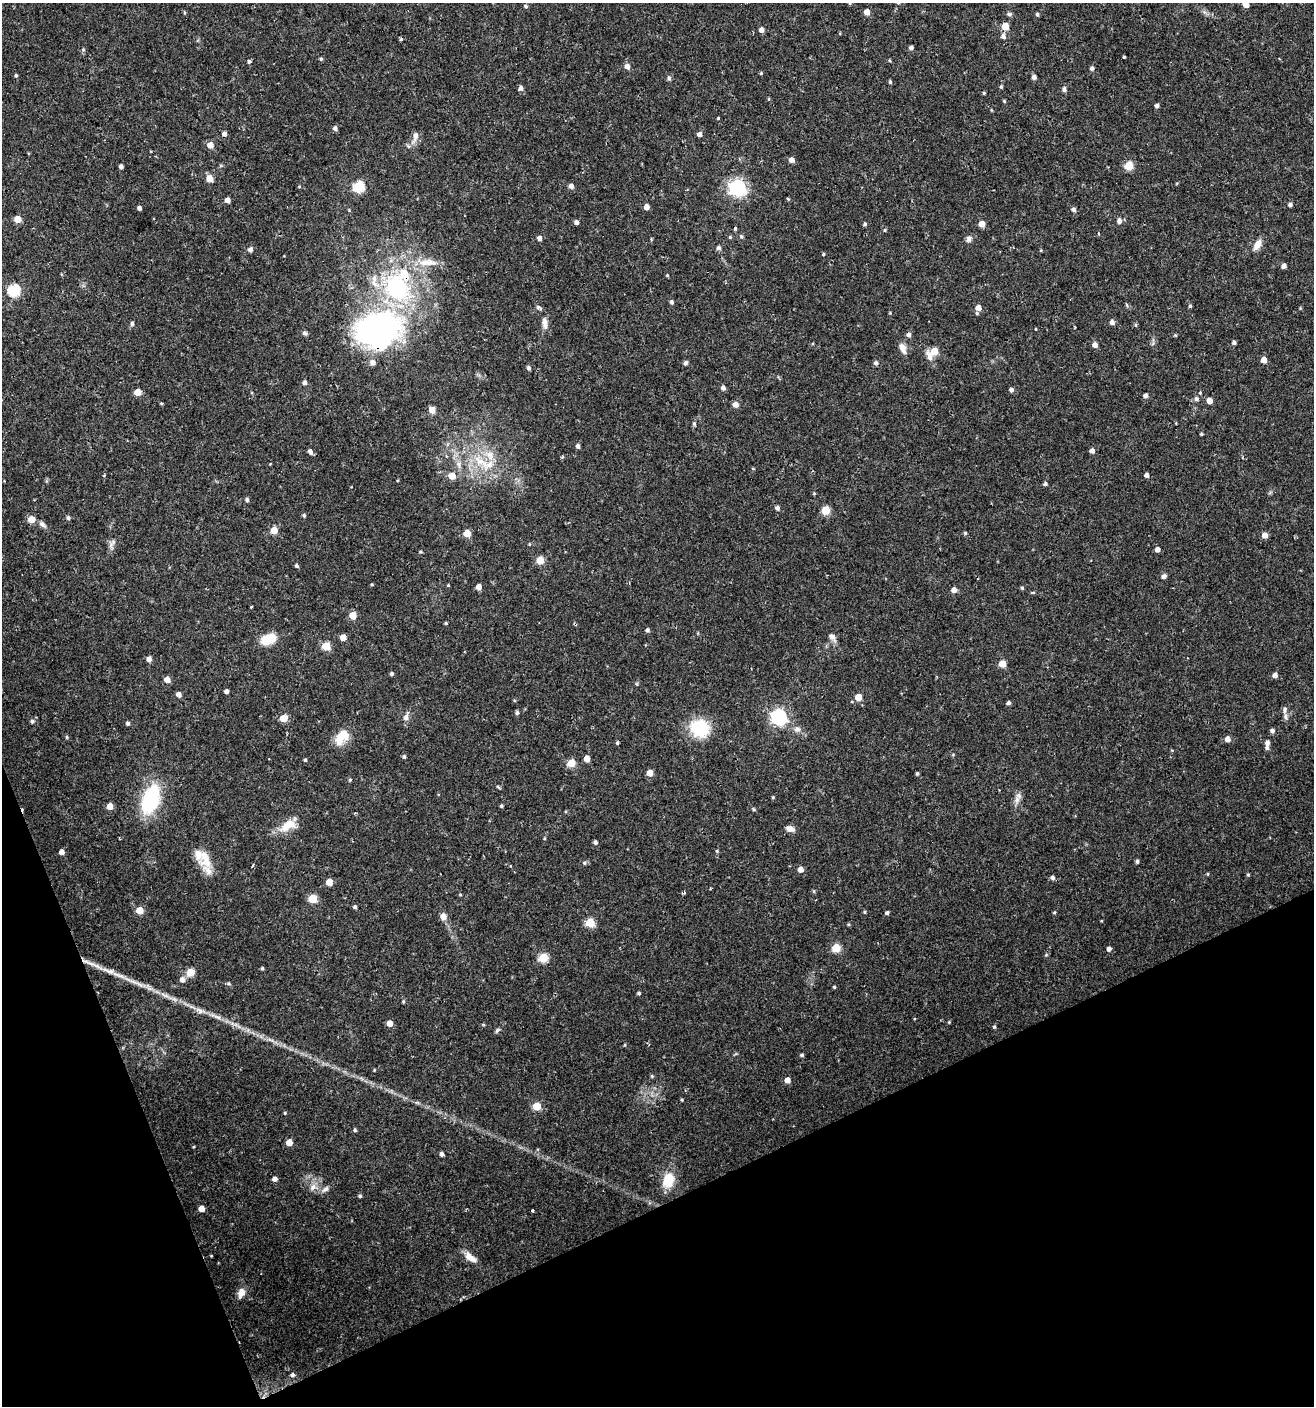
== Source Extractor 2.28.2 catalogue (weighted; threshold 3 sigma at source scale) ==
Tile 14 of 4 x 4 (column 2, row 4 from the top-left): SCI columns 1395-2706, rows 1-1404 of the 5473 x 5614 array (HDU 1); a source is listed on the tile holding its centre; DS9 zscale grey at full resolution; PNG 1316 x 1408 px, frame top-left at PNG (2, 3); no overlay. Shown black and unused: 20% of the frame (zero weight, under 2 of 3 exposures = <1% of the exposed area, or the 3 px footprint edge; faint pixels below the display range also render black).
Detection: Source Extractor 2.28.2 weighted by HDU 2 'WHT'; one run over the whole footprint, this tile lists its part. Background 0.0254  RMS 0.0042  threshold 0.0188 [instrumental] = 3 sigma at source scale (4.5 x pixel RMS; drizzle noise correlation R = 1.50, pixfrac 1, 0.0396/0.0396 arcsec/px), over >= 5 px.
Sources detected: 261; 2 cosmic-ray / hot-pixel residue — not listed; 7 inside a brighter listed object's ellipse — not listed separately; the other 252 listed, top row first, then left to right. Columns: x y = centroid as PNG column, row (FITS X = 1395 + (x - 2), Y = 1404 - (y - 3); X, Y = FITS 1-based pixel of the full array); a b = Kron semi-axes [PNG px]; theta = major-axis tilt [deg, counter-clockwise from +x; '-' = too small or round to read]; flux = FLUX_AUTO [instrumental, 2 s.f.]
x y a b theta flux
1246 4 5 5 - 3.8
525 6 5 5 - 0.71
867 12 5 4 - 3.6
1009 14 5 5 - 0.97
1037 14 4 4 - 0.75
1005 26 5 5 - 11
762 30 5 5 - 2.1
1003 36 7 6 - 1.4
401 39 4 4 - 0.67
911 47 4 4 - 1.3
83 49 5 5 - 0.54
1124 57 3 3 - 0.42
321 59 5 4 - 0.54
249 61 4 3 - 1.6
627 66 5 5 - 2.5
1092 68 4 4 - 1.1
761 73 4 4 - 0.46
16 75 5 4 - 0.55
1034 77 4 4 - 1.8
669 78 6 5 - 1
890 82 5 4 - 0.6
1001 87 5 4 - 0.53
521 88 6 5 - 1.4
1064 89 6 5 - 1.2
984 93 4 3 - 0.47
1004 101 5 4 - 0.45
1157 106 4 4 - 1.1
718 118 3 3 - 0.39
335 128 5 5 - 1.2
224 134 5 4 - 1.6
699 134 5 5 - 1.7
415 136 14 6 72 2.8
210 145 5 5 - 3.6
792 160 5 4 - 2.4
121 166 4 4 - 1.3
1129 166 5 5 - 16
209 179 5 5 - 6.2
359 186 6 5 - 32
571 186 6 6 - 1.3
299 187 5 3 - 0.38
738 188 7 6 - 130
788 199 3 3 - 0.58
227 200 4 4 - 2.5
1290 205 5 4 - 1.2
646 207 4 4 - 2.8
139 208 4 4 - 1.4
1073 210 5 5 - 1.2
18 219 5 5 - 7.9
1119 221 6 5 - 1.8
576 222 4 4 - 1.4
865 224 5 4 - 0.65
981 224 5 4 - 4.7
735 228 4 3 - 0.67
885 230 4 4 - 0.44
741 236 5 4 - 0.57
730 237 4 4 - 0.51
539 238 4 4 - 1.7
969 239 9 7 73 1.4
1257 244 14 7 59 3.5
719 248 5 4 - 1.3
250 249 5 4 - 1.7
1041 250 5 3 - 0.36
823 254 4 4 - 0.47
427 262 29 9 0 6.8
1284 266 4 4 - 2
404 273 12 9 -69 8.2
667 275 4 4 - 0.41
14 290 6 6 - 43
672 302 5 4 - 0.89
1127 305 6 3 -70 0.51
1190 306 4 4 - 0.57
539 308 8 5 -32 0.95
978 308 6 6 - 3.1
1112 322 5 4 - 1.8
544 323 17 7 -84 2.7
132 324 5 4 - 0.95
1135 325 5 4 - 0.54
1036 329 3 2 - 0.31
378 330 56 42 17 100
305 333 7 5 -18 0.85
909 335 5 5 - 1.5
1175 335 5 4 - 0.42
1234 342 4 4 - 1.1
1095 345 5 5 - 2.5
903 348 15 8 -70 2.8
934 351 6 5 - 9.2
930 357 18 7 -63 2.7
1264 360 5 4 - 4.1
686 363 6 5 - 0.83
876 363 5 5 - 1.2
528 368 5 4 - 0.95
305 383 5 4 - 1.4
723 388 5 5 - 1.5
1011 390 5 4 - 1.3
137 392 5 4 - 6
1200 393 4 4 - 0.39
1145 396 5 4 - 1.5
1196 399 6 6 - 1.1
1209 401 5 4 - 3.8
161 403 5 3 - 0.39
735 404 5 5 - 3.2
432 410 5 5 - 4.9
694 423 4 3 - 1.1
1201 434 4 3 - 0.51
578 446 4 4 - 1.4
310 451 6 4 -57 1.4
1092 451 5 4 - 1.9
562 457 5 3 - 0.47
480 461 32 12 -40 12
270 464 3 3 - 0.27
458 464 9 7 -52 1.8
753 469 5 3 - 0.34
104 475 4 3 - 0.38
1146 475 4 4 - 1.7
452 476 5 5 - 5.6
1045 484 4 4 - 0.98
814 493 5 3 - 0.37
247 499 4 4 - 0.92
777 508 5 4 - 1.3
826 510 5 5 - 15
304 515 5 4 - 0.63
68 518 5 5 - 0.85
32 519 5 5 - 5.8
43 524 12 6 -41 1.5
274 530 5 5 - 7.7
467 533 5 5 - 8.3
965 533 4 4 - 0.55
1265 535 5 4 - 3.7
112 543 14 5 51 1.5
529 544 5 4 - 0.4
1157 549 4 4 - 2.2
420 552 5 3 - 0.44
540 560 5 5 - 10
296 566 4 4 - 0.79
1164 576 5 4 - 1.7
372 584 4 3 - 0.43
448 585 3 3 - 0.36
479 587 4 4 - 3.5
1022 588 5 4 - 0.57
954 590 5 5 - 2.8
1033 592 5 3 - 0.46
251 606 3 2 - 0.53
353 615 5 5 - 6.8
446 623 3 3 - 0.54
647 630 4 4 - 1
343 637 5 4 - 4.7
832 637 11 7 -47 2
267 640 11 7 27 17
326 646 5 5 - 13
149 659 5 4 - 2.3
1002 664 5 5 - 8.5
391 674 4 4 - 0.78
1275 675 4 4 - 2.3
167 680 5 5 - 4.1
226 691 4 4 - 1.4
179 694 5 4 - 2.3
858 697 5 5 - 7.4
1008 703 4 4 - 0.98
1285 710 9 6 75 1.2
517 713 5 5 - 0.86
406 717 9 7 74 2
779 717 6 6 - 110
283 718 5 5 - 9.7
32 721 5 5 - 0.79
128 723 4 4 - 0.9
699 728 21 18 -25 19
797 729 10 8 -5 1.9
1272 731 5 4 - 1.5
67 737 5 4 - 0.57
342 737 22 13 50 7.5
1227 739 5 5 - 2.8
617 743 5 4 - 0.52
1267 744 12 5 85 1.9
404 757 5 4 - 0.72
587 758 5 4 - 4.2
305 760 4 3 - 0.57
571 763 5 5 - 12
650 773 5 5 - 4.7
917 773 4 3 - 0.65
350 780 5 4 - 0.45
498 787 6 4 -19 0.53
773 797 4 3 - 0.4
151 799 29 16 72 32
1017 800 12 7 71 2.3
110 806 5 4 - 4.3
501 806 4 4 - 0.63
754 809 5 4 - 0.52
288 825 23 11 31 7.5
790 829 11 7 -19 2.1
595 842 4 4 - 1.1
717 851 4 4 - 0.47
62 852 4 4 - 2.5
205 859 28 11 -66 6.8
1137 861 4 4 - 0.79
584 863 5 5 - 0.78
253 866 3 3 - 0.86
800 869 5 5 - 3.1
1208 874 5 3 - 0.37
1248 875 5 4 - 0.57
1052 877 5 5 - 1.2
329 882 5 5 - 6.1
313 899 5 5 - 14
355 907 5 4 - 0.93
139 910 5 5 - 8.4
864 912 4 4 - 0.47
1054 912 4 4 - 0.46
887 913 4 3 - 0.9
443 916 6 5 - 3.8
1101 921 4 3 - 0.31
590 923 5 5 - 20
836 948 5 5 - 17
1109 949 5 4 - 1.4
1046 955 6 4 19 0.45
543 957 5 5 - 20
262 968 4 3 - 0.64
108 971 25 7 -22 5.1
190 972 9 8 - 4
182 980 7 6 - 2
229 983 6 4 -21 0.62
139 984 16 5 -26 2.9
834 987 3 3 - 0.5
639 993 4 4 - 0.73
165 995 16 4 -19 2.6
403 1001 5 4 - 0.51
199 1010 13 6 -33 2.3
217 1017 14 4 -23 2.1
949 1022 4 4 - 0.37
389 1023 5 5 - 4
483 1025 5 3 - 0.4
994 1027 5 4 - 0.68
497 1030 8 5 46 0.79
802 1055 4 4 - 0.72
374 1070 4 3 - 0.34
652 1076 5 4 - 0.49
787 1080 5 5 - 3.2
682 1100 3 3 - 0.43
537 1106 5 5 - 14
285 1113 4 4 - 0.4
355 1130 4 4 - 0.82
289 1142 5 5 - 5.3
442 1154 4 4 - 1.3
275 1179 4 4 - 2.1
668 1180 18 13 72 9.5
313 1187 10 7 63 2.3
325 1189 11 6 38 1.6
360 1196 4 4 - 0.71
201 1209 5 4 - 4.3
532 1211 3 3 - 1.6
211 1256 3 3 - 0.34
470 1257 17 8 -38 4
241 1293 12 8 71 3.1
292 1375 5 5 - 1.2
Overlapping masked pixels (flux is a lower limit): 2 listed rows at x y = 404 273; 378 330
Isophote crosses this tile's border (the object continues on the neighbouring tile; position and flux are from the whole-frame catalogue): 1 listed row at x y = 1246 4